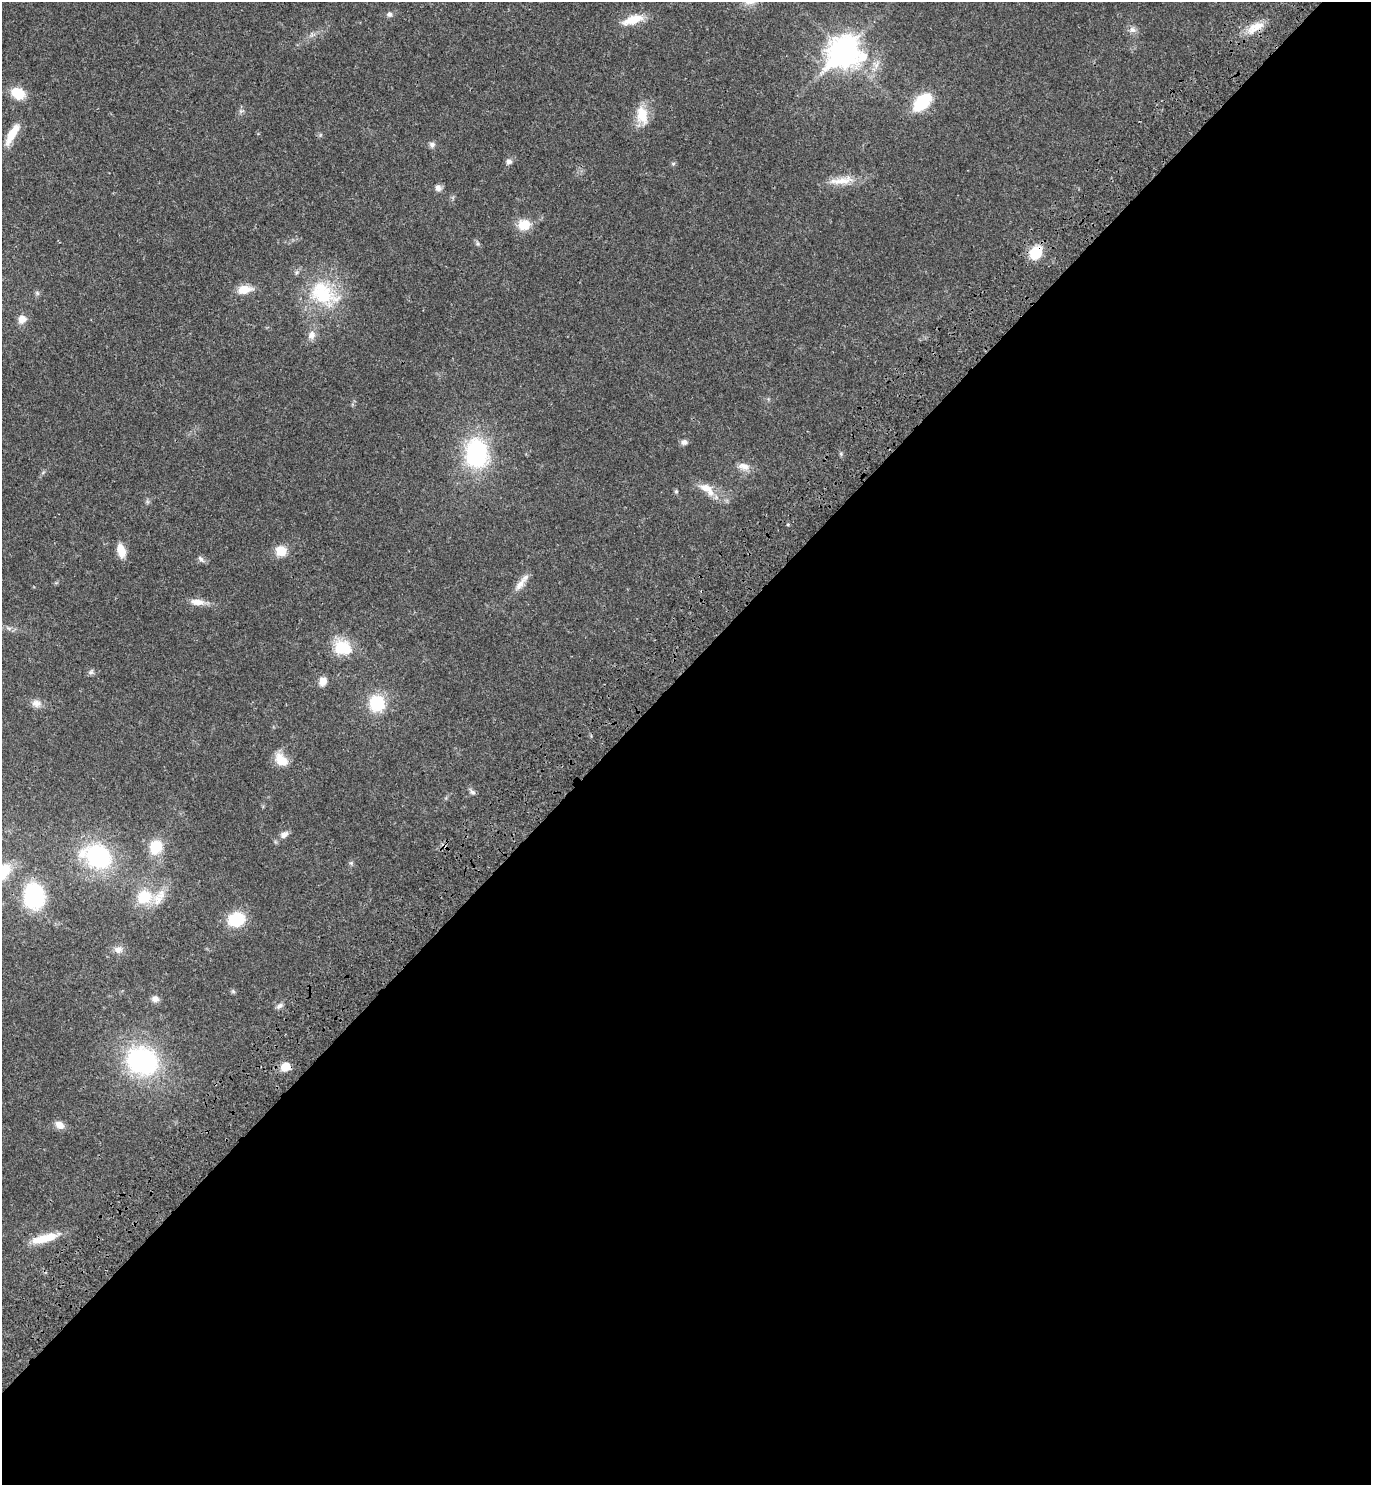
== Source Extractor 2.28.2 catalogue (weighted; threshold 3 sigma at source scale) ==
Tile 15 of 4 x 4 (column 3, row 4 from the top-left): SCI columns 3129-4497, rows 92-1574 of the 6117 x 6117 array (HDU 1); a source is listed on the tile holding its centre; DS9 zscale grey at full resolution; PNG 1373 x 1487 px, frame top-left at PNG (2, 2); no overlay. Shown black and unused: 55% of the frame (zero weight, under 3 of 4 exposures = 6% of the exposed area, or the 3 px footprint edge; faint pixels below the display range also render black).
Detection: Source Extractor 2.28.2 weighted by HDU 2 'WHT'; one run over the whole footprint, this tile lists its part. Background 0.0271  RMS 0.0024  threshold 0.011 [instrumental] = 3 sigma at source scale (4.5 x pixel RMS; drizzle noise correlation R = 1.50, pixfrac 1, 0.05/0.05 arcsec/px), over >= 5 px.
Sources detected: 58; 1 inside a brighter object's white glare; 1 cosmic-ray / hot-pixel residue — not listed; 1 inside a brighter listed object's ellipse — not listed separately; the other 55 listed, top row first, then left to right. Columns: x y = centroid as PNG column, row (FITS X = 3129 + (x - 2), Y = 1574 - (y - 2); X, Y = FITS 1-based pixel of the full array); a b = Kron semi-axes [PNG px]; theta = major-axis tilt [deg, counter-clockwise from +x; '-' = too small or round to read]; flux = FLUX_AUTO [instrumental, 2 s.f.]
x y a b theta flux
390 14 8 7 - 0.78
633 20 28 10 17 4.6
1255 27 27 11 29 4.1
1132 30 10 8 5 1.1
844 52 13 11 22 320
18 93 14 10 -29 5.8
922 102 18 10 45 14
642 115 24 13 -80 5.4
12 134 29 9 60 4.8
432 145 8 7 - 0.81
509 161 9 7 52 0.93
673 164 6 5 - 0.39
842 180 38 10 7 4.2
438 188 8 8 - 1.2
524 225 16 13 4 4.1
478 243 8 5 -70 0.5
1036 252 14 11 59 7.7
244 289 15 9 8 4
37 293 7 4 -46 0.43
323 294 46 30 -35 18
22 319 10 9 - 2
311 335 12 10 68 1.7
684 442 8 6 -4 0.93
476 453 24 19 -81 31
744 466 16 9 -14 2
705 488 21 11 -24 3.6
676 491 5 5 - 0.36
121 550 14 8 -77 3.7
281 551 12 11 - 4
201 559 11 6 -45 0.77
520 584 21 8 52 2.4
197 602 20 8 -7 2.4
8 628 10 5 -26 0.76
340 648 25 18 53 6.2
91 672 9 6 46 0.62
323 681 9 8 - 2.3
36 703 13 9 -13 1.7
377 703 13 13 - 12
281 760 17 11 -41 4.2
472 792 11 5 -41 0.68
284 835 11 8 32 1.3
155 847 15 13 64 6.7
97 856 24 18 -26 33
351 863 6 5 - 0.43
34 896 23 18 -85 23
144 897 16 14 25 8
236 919 15 12 19 11
118 950 13 10 5 1.6
233 991 6 5 - 0.4
155 999 10 8 -18 1.2
279 1006 11 6 37 0.84
142 1061 30 25 -21 40
285 1067 10 8 25 3.5
59 1125 11 9 -34 1.9
45 1238 35 9 15 6
Overlapping masked pixels (flux is a lower limit): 2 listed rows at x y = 1255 27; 1036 252